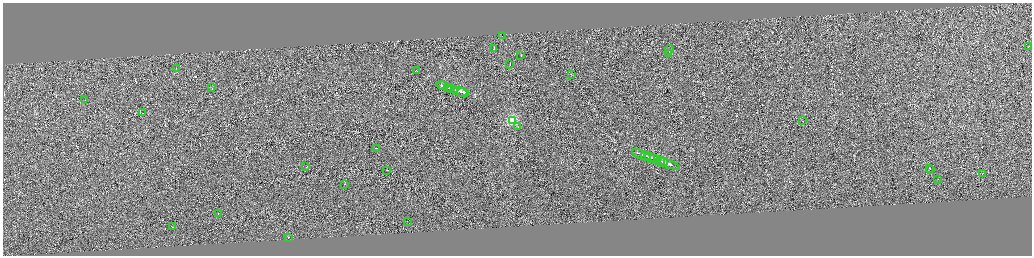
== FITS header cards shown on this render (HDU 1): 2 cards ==
NAXIS1  =                 4117
NAXIS2  =                 1015

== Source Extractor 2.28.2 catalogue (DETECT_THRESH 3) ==
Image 4117 x 1015 px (HDU 1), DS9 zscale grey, zoomed out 1/4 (1 PNG px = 4 x 4 image px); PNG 1034 x 258 px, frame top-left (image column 3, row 1012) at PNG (3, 3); each listed source drawn as its Kron ellipse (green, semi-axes under 4 px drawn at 4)
Background 0.0806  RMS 2.9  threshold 8.8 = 3 sigma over >= 5 px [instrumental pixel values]
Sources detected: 739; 699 cannot appear on this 1/4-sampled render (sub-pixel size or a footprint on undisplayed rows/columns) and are neither listed nor drawn; the other 40 listed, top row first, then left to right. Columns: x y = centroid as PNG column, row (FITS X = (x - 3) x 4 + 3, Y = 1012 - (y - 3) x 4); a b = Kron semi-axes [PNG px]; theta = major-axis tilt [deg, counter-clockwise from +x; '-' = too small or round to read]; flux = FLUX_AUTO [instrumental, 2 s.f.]
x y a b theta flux
502 36 2 1 - 640000
1028 46 2 1 - 8000
494 49 2 1 - 4700
669 50 4 1 - 19000
669 54 2 1 - 8300
521 55 2 1 - 24000
510 65 2 1 - 13000
176 68 2 1 - 6700
417 71 2 1 - 7300
572 75 2 1 - 7900
442 86 6 1 -18 81000
447 87 4 1 - 74000
212 88 2 1 - 7800
450 88 4 1 - 87000
454 90 4 1 - 79000
460 92 7 1 -18 130000
463 93 6 1 -20 110000
85 100 2 1 - 7500
143 113 2 1 - 5000
512 120 2 2 - 100000
802 121 2 1 - 71000
517 127 2 1 - 4900
376 148 3 1 - 12000
641 154 10 1 -20 190000
648 157 7 1 -20 140000
652 158 8 1 -19 160000
660 161 5 1 - 100000
663 162 5 1 - 94000
668 164 12 1 -19 160000
306 167 2 1 - 12000
929 168 2 1 - 7300
386 170 2 1 - 11000
930 170 2 1 - 12000
983 173 2 1 - 6700
937 179 2 1 - 6400
344 184 2 1 - 8700
218 213 2 1 - 4600
407 221 2 1 - 7200
172 227 2 1 - 12000
288 237 2 1 - 21000
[699 sub-pixel or undisplayed-footprint detections neither listed nor drawn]